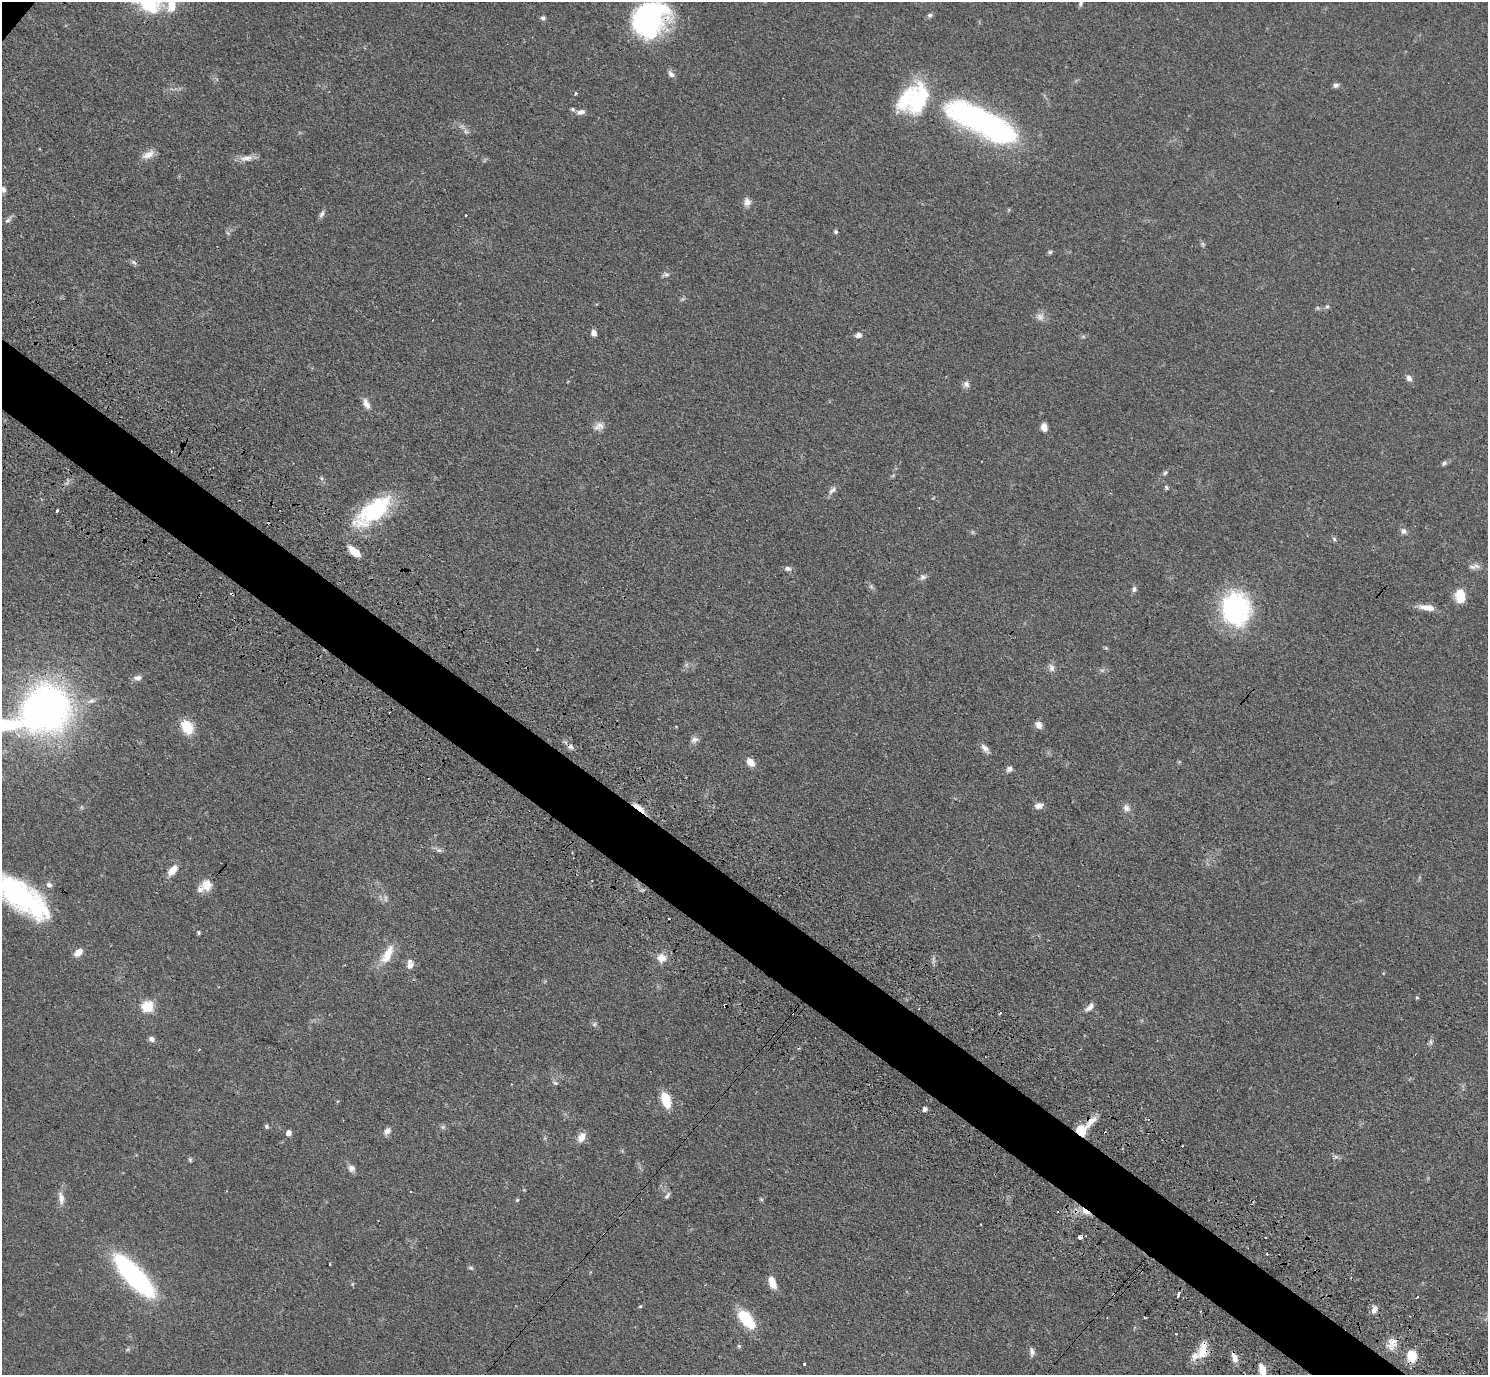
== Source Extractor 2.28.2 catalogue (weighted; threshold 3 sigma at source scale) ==
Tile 6 of 4 x 4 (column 2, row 2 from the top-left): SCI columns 1525-3010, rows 3093-4465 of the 6020 x 6043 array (HDU 1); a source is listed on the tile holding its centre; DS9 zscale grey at full resolution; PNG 1490 x 1377 px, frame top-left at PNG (2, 2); no overlay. Shown black and unused: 5% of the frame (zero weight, under 3 of 4 exposures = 4% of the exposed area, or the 3 px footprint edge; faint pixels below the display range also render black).
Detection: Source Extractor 2.28.2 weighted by HDU 2 'WHT'; one run over the whole footprint, this tile lists its part. Background 0.059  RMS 0.0038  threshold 0.0173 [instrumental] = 3 sigma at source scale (4.5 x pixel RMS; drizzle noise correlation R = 1.50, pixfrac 1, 0.05/0.05 arcsec/px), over >= 5 px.
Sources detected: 139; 1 too faint to see at this stretch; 2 inside a brighter object's white glare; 7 cosmic-ray / hot-pixel residue — not listed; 7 inside a brighter listed object's ellipse — not listed separately; the other 122 listed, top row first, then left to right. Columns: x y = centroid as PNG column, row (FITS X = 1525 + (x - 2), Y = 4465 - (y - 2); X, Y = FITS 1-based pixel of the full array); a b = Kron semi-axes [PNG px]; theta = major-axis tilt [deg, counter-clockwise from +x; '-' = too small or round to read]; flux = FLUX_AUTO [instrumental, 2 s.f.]
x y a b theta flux
1080 3 9 6 -86 1.1
149 4 35 26 -63 21
930 15 6 5 - 0.8
543 18 7 5 -22 0.8
649 19 36 29 55 66
671 74 10 6 -52 1.4
1336 85 7 5 23 1.1
576 94 3 3 - 0.99
916 101 35 23 89 24
581 112 11 6 12 1.7
984 122 78 22 -27 120
148 155 18 8 25 3.2
246 158 20 7 9 2.9
3 189 8 6 -42 1.3
747 202 10 8 -83 2.2
322 214 10 6 61 1.2
466 215 3 2 - 0.52
8 220 8 6 31 1
836 232 5 5 - 0.67
1203 244 7 4 -71 0.64
1050 252 6 5 - 0.66
134 262 8 4 -44 0.83
666 275 8 5 6 0.93
1327 306 5 5 - 0.63
1040 317 11 9 -52 2.2
594 333 7 6 - 1.6
859 335 7 6 - 1.4
1083 337 7 4 19 0.59
1409 378 9 6 -54 1.5
966 384 9 7 -72 1.4
366 404 14 7 -64 2.5
599 426 15 9 23 2.5
1044 427 8 6 -84 2.6
1444 463 6 5 - 0.78
1165 473 6 5 - 0.65
321 478 6 4 -71 0.58
1166 487 7 4 -63 0.58
832 490 14 5 44 1.5
57 510 3 3 - 2.1
378 510 75 19 33 28
1404 531 8 7 - 1.3
1334 539 6 5 - 0.68
354 551 13 6 -42 6
1474 567 15 6 7 1.8
788 568 8 6 -23 1.1
923 577 9 7 25 1.2
1134 589 8 5 76 1
1460 595 14 9 -84 7.9
1427 608 21 7 -9 3.9
1236 609 36 31 -78 46
1106 648 5 4 - 0.49
1052 668 9 7 -68 1.6
138 678 11 7 1 1.6
45 708 41 37 44 180
7 725 40 14 6 24
1038 725 8 6 -51 2.3
187 727 17 12 -57 8.2
694 739 11 7 13 1.4
570 747 8 7 - 1.3
985 748 13 7 -45 1.9
751 762 10 7 -51 3.2
1010 769 7 6 - 1.4
1038 806 10 7 14 1.9
639 808 20 5 -38 3.3
1126 808 10 8 -62 1.9
439 850 8 5 -21 1.1
172 870 12 7 52 4.4
49 885 8 7 - 1.3
207 885 14 13 - 4
21 897 62 24 -36 60
385 898 10 4 90 0.97
199 933 4 4 - 0.55
78 952 9 6 39 4
387 954 29 11 62 7.2
661 958 10 10 - 3.5
410 966 10 8 62 2
1417 997 5 3 - 0.41
725 1005 3 3 - 0.86
147 1007 6 6 - 30
1090 1007 14 6 39 2.1
1000 1013 3 2 - 0.62
594 1024 7 5 45 0.73
152 1039 7 6 - 1.4
1431 1042 7 4 -90 0.83
199 1050 3 3 - 0.33
555 1083 7 5 -20 0.73
666 1100 14 8 -73 9.5
925 1109 5 5 - 1.2
1091 1121 22 9 47 4.3
267 1126 6 4 -59 0.66
387 1131 9 6 46 1.8
1081 1131 11 10 - 7.3
289 1133 5 5 - 2.4
581 1137 12 8 57 3.2
190 1160 6 4 -69 0.58
352 1168 10 8 -37 1.7
667 1196 8 5 46 0.9
61 1198 16 7 -82 2.8
517 1200 5 4 - 0.44
1085 1211 14 6 -29 3.1
981 1224 2 2 - 0.33
1080 1237 4 3 - 4.4
1267 1254 3 2 - 0.4
330 1264 3 2 - 0.48
471 1268 7 4 -44 0.63
134 1276 52 17 -47 60
772 1282 14 7 -69 4.2
352 1284 6 3 71 0.4
1178 1295 5 3 - 1.8
1417 1297 3 2 - 0.4
640 1306 5 4 - 0.42
1374 1309 10 6 63 2.1
746 1319 23 11 -48 14
1176 1334 3 2 - 0.63
1392 1343 16 11 72 3.8
739 1346 5 5 - 0.61
1032 1351 11 6 -76 1.5
1202 1352 18 12 72 5.9
1412 1355 12 9 -85 8.2
1234 1358 13 6 -71 2.6
805 1364 3 3 - 0.69
1262 1369 12 7 -72 4.3
Overlapping masked pixels (flux is a lower limit): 10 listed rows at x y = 649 19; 570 747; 639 808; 725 1005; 1091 1121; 1081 1131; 1085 1211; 1202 1352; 1412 1355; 1234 1358
Isophote crosses this tile's border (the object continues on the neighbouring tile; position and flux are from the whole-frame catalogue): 5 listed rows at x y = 1080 3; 149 4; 3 189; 7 725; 21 897